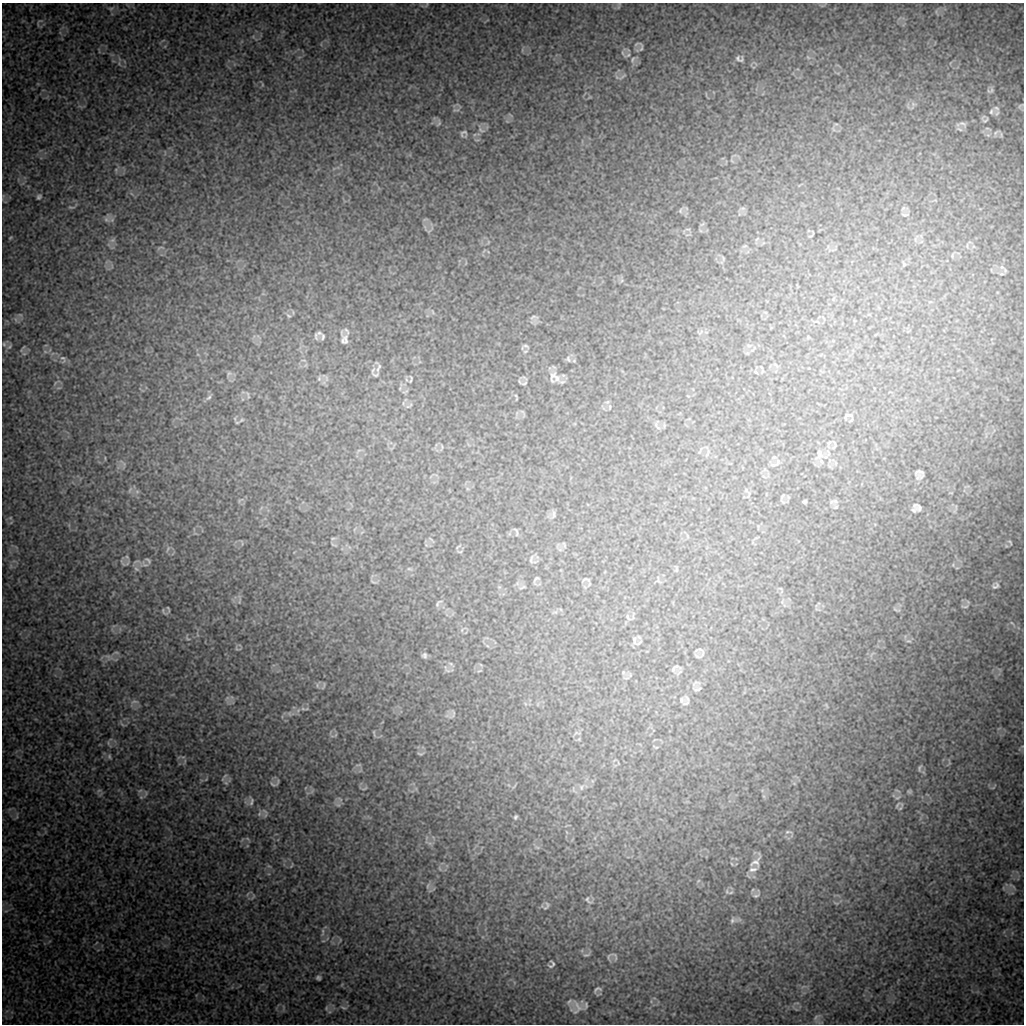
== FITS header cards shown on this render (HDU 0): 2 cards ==
NAXIS1  =                 1022 / length of data axis 1
NAXIS2  =                 1022 / length of data axis 2

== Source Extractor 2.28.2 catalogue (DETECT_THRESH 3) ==
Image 1022 x 1022 px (HDU 0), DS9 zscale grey, 1 PNG px = 1 image px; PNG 1026 x 1026 px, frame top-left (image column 1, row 1022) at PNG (2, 3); no overlay
Background 8930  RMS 46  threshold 138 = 3 sigma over >= 5 px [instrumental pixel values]
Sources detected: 158; all 158 listed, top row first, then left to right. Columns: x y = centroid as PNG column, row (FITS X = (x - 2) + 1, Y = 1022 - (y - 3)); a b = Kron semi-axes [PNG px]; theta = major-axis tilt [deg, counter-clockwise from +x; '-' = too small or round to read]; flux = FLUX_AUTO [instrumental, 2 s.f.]
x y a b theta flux
427 4 8 3 71 4000
618 7 9 4 82 4900
111 8 7 4 2 5800
641 47 13 5 -80 7700
628 55 12 5 18 11000
633 59 12 6 68 13000
739 59 11 7 -19 9400
623 76 13 4 35 7900
992 90 9 4 -82 7400
1020 106 10 4 40 5700
996 108 9 6 -21 11000
456 110 12 2 7 4100
991 111 9 6 67 9100
985 120 9 5 31 5700
439 123 8 3 50 4000
963 123 11 5 -23 7500
960 129 10 4 -27 6500
481 130 11 5 -34 10000
996 132 9 4 48 6600
463 133 11 10 - 11000
39 197 6 5 - 5900
71 207 10 3 3 4700
743 208 7 4 18 6500
680 211 8 5 83 6100
905 215 10 4 -2 6400
106 219 8 7 - 11000
702 224 8 4 36 5000
10 238 5 4 - 3200
112 240 9 6 27 9700
160 248 12 4 8 7100
952 256 7 5 80 5300
904 264 7 5 -62 5600
1002 267 6 6 - 6500
1002 274 6 4 -17 4200
288 316 9 5 -43 6800
534 317 12 4 4 7100
319 333 8 6 18 7400
316 336 15 5 -79 11000
323 337 9 6 83 8400
344 339 21 11 -76 28000
4 344 6 6 - 7200
526 346 9 4 -17 6300
749 346 6 4 0 6000
24 354 7 4 19 5300
63 359 11 7 -69 11000
568 359 8 5 -74 6200
304 360 9 3 -13 5200
574 361 6 4 -18 3800
379 366 8 7 - 9400
756 372 7 3 -45 3500
229 373 8 6 54 7000
375 375 12 8 4 12000
553 375 17 10 75 21000
557 378 12 8 70 22000
319 379 8 6 71 8200
411 379 12 5 82 6700
524 383 8 4 17 4600
400 388 6 4 72 4200
248 395 11 3 -72 6700
209 397 10 5 41 8200
516 397 8 2 -71 3700
610 407 6 4 89 3700
848 415 15 8 26 13000
241 420 9 5 27 7600
829 443 8 5 61 7600
834 447 8 4 53 5000
819 454 14 8 -86 23000
774 457 6 4 41 5800
774 465 17 4 12 13000
920 472 13 7 10 11000
746 490 6 5 - 7000
782 496 7 4 54 4300
805 501 4 3 - 4400
835 501 6 5 - 6500
918 507 13 8 -30 17000
554 514 11 4 90 7800
516 532 9 3 -75 4800
333 538 6 4 18 4000
1010 542 8 3 -46 3900
564 545 9 2 -64 3000
458 547 8 3 45 4000
168 549 8 3 46 5000
127 557 6 4 -71 5500
531 559 12 5 83 6800
148 560 8 4 -49 5400
136 569 7 6 - 7500
409 569 6 4 0 4900
536 579 10 4 49 5900
586 579 10 4 -4 6300
373 582 9 3 -11 3400
996 586 13 9 41 14000
522 587 10 3 27 4800
438 603 14 5 49 7900
965 606 9 3 -3 4200
164 611 13 5 -47 8300
628 617 11 5 -58 8500
1012 623 7 4 -37 5300
187 638 8 4 -35 5500
634 640 14 6 -82 15000
909 641 8 4 0 5800
700 650 9 4 -23 7200
424 655 7 7 - 8200
108 657 9 6 -29 12000
451 664 8 3 -19 5500
675 668 18 9 24 15000
448 671 8 3 -19 5400
623 672 6 4 -73 5200
317 685 7 4 -73 5600
323 686 12 2 71 3700
698 689 14 5 17 10000
681 700 10 8 -75 17000
134 702 12 4 7 9700
303 709 9 3 -13 6800
453 714 12 4 80 6200
374 733 10 3 -85 4000
420 753 10 3 0 4600
109 756 7 5 -88 5700
359 765 8 3 5 4100
920 768 8 4 74 5400
226 783 6 5 - 6400
273 784 11 4 -15 6100
581 787 8 5 -74 7300
365 788 9 2 31 2700
99 790 7 4 19 5000
140 791 7 4 20 5100
909 791 5 5 - 4600
141 797 5 5 - 6000
340 799 8 4 -45 5000
251 801 13 5 87 9100
897 805 9 3 60 3700
265 811 12 3 -45 6900
259 814 6 5 - 7000
515 817 6 5 - 5800
788 832 12 5 3 9300
756 862 18 12 42 26000
732 864 5 3 - 2900
753 869 13 6 14 15000
428 886 8 4 81 6100
1012 886 14 3 -37 6500
727 891 7 5 -79 5100
731 892 7 3 19 4200
253 896 9 3 61 4400
756 896 9 5 20 7500
588 900 13 7 -56 9800
546 906 12 5 65 7600
733 920 10 7 28 10000
323 932 12 4 -88 8200
586 955 9 2 9 4200
615 956 13 5 -62 6700
552 964 8 6 61 8500
318 978 4 4 - 6600
597 989 11 6 24 8400
569 1001 10 5 38 9100
578 1006 24 9 -55 33000
586 1006 11 5 78 7900
326 1008 6 4 89 4400
343 1008 8 3 -19 4500
816 1017 9 4 60 6700
At the frame edge (FLAGS 8, measured only in part): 1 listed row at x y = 427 4